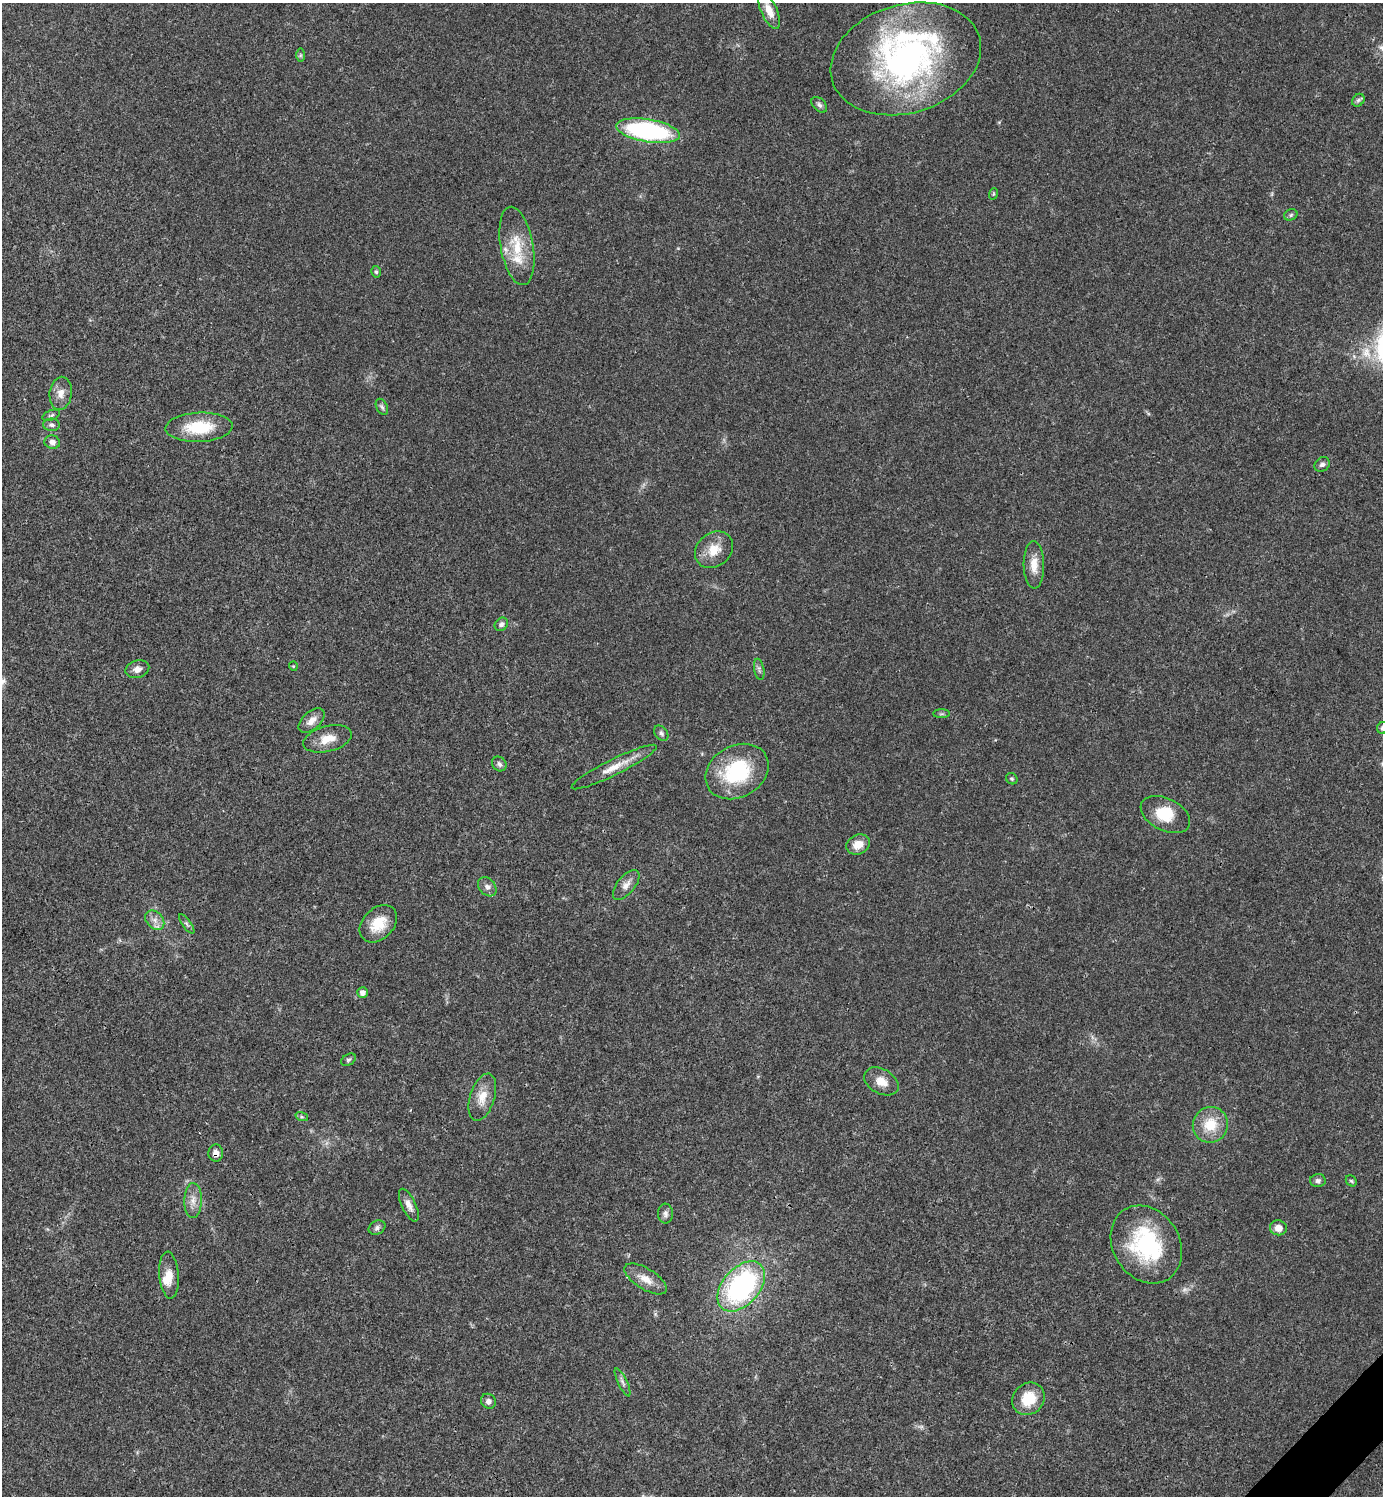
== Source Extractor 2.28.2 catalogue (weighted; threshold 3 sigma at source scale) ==
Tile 6 of 4 x 4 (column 2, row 2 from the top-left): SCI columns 1681-3061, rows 2989-4482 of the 5981 x 5981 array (HDU 1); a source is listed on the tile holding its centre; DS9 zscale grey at full resolution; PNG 1385 x 1498 px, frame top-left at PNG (2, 3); each listed source drawn as its Kron ellipse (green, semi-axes under 4 px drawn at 4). Shown black and unused: <1% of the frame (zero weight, under 3 of 4 exposures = <1% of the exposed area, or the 3 px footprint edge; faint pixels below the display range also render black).
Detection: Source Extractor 2.28.2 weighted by HDU 2 'WHT'; one run over the whole footprint, this tile lists its part. Background 0.0205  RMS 0.0022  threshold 0.0101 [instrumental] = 3 sigma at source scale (4.5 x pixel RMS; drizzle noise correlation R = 1.50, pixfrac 1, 0.05/0.05 arcsec/px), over >= 5 px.
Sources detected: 65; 1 inside a brighter object's white glare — neither listed nor drawn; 4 inside a brighter listed object's ellipse — not listed separately; the other 60 listed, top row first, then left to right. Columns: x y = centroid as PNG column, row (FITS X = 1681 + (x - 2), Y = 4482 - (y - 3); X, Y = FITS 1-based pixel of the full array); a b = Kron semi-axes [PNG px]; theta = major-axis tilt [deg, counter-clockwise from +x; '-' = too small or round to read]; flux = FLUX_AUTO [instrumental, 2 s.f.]
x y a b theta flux
769 11 19 8 -66 2.6
300 55 7 4 90 0.37
906 59 77 54 17 74
1358 100 7 5 45 0.55
819 105 9 6 -45 0.69
648 131 32 11 -9 36
993 194 6 3 71 0.26
1291 215 7 5 25 0.47
517 246 40 16 -80 7.1
376 272 6 4 -73 0.38
61 393 16 11 82 2.1
382 407 9 5 -65 0.52
51 415 9 5 21 0.5
52 425 8 6 -2 0.59
199 427 33 14 2 9.2
52 442 8 6 -16 1.2
1322 464 8 6 39 0.73
714 550 20 16 39 4.2
1034 565 24 10 -89 3.1
501 624 7 6 - 0.66
293 666 4 4 - 0.23
137 669 12 8 16 1.4
759 669 11 5 -79 0.64
941 714 8 4 0 0.37
312 720 15 9 42 2.1
1382 728 6 5 - 0.54
661 733 8 6 -51 0.59
328 739 25 12 14 3.7
499 764 8 6 -48 0.74
614 767 47 8 26 4
737 771 33 26 30 18
1012 779 6 5 - 0.37
1165 815 26 16 -26 6.4
858 844 12 9 27 2.8
626 885 18 9 50 1.7
487 887 11 8 -48 0.99
155 920 11 8 -46 1.5
187 924 11 4 -54 0.54
378 924 21 15 45 5.5
362 993 5 5 - 1.2
348 1060 8 5 31 0.44
881 1081 18 12 -30 2.8
482 1097 24 12 72 3.6
302 1117 6 4 -18 0.34
1210 1125 18 17 - 5.9
216 1153 8 7 - 1.2
1318 1181 8 6 2 0.63
1351 1181 6 5 - 0.34
193 1201 17 8 88 2
409 1205 18 7 -65 1.5
665 1213 10 7 -86 0.81
377 1228 9 6 26 0.75
1278 1228 8 7 - 1.8
1146 1244 41 33 -57 23
169 1275 23 9 -85 2.8
646 1279 24 10 -32 3.1
741 1286 29 18 49 41
623 1382 15 4 -65 0.81
1028 1399 17 15 47 5.9
488 1401 8 7 - 0.83
Overlapping masked pixels (flux is a lower limit): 1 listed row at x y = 216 1153
Isophote crosses this tile's border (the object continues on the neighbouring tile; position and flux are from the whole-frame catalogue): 1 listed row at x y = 1382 728